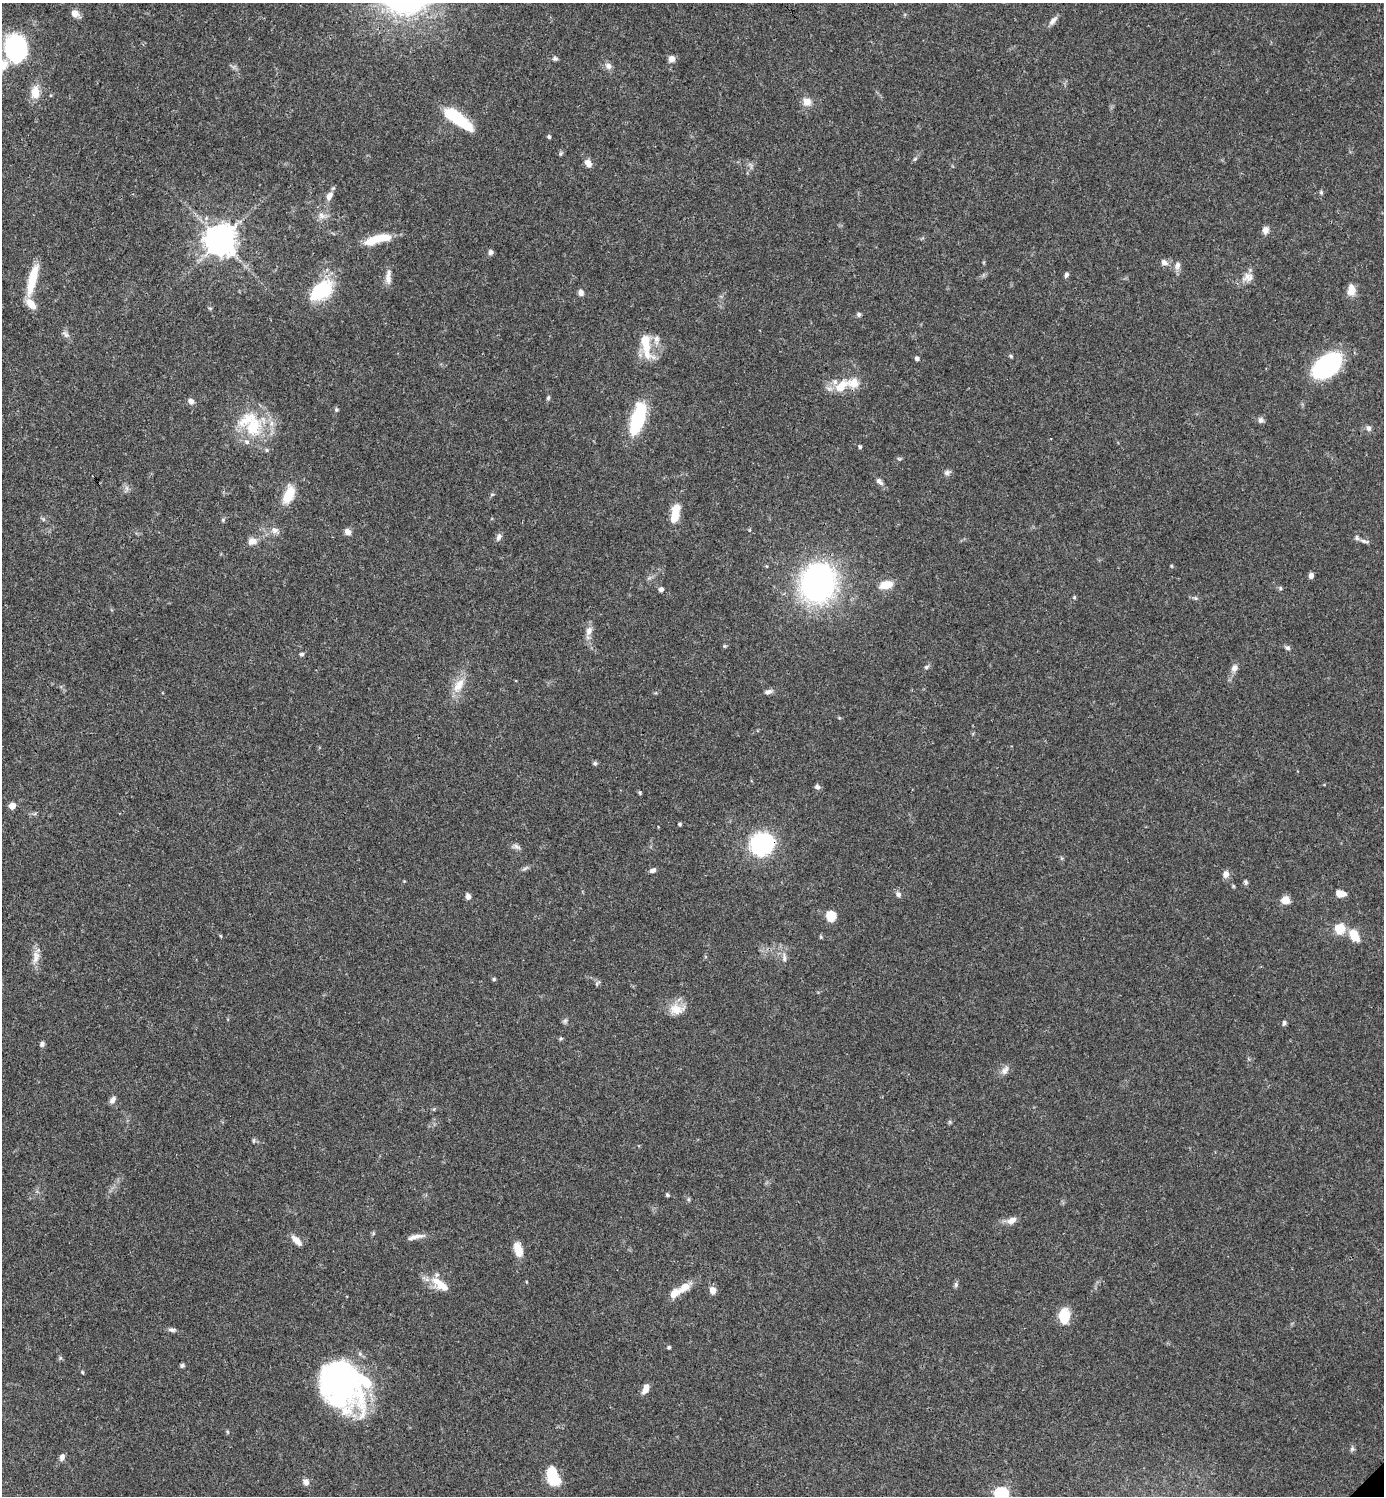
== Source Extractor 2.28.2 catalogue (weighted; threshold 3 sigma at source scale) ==
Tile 11 of 4 x 4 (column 3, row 3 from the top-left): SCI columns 3061-4442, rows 1495-2988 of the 5981 x 5982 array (HDU 1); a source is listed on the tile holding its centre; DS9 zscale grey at full resolution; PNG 1386 x 1498 px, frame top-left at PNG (2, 3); no overlay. Shown black and unused: <1% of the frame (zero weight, under 3 of 4 exposures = <1% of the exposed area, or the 3 px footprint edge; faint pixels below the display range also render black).
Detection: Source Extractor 2.28.2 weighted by HDU 2 'WHT'; one run over the whole footprint, this tile lists its part. Background 0.0392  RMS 0.0027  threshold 0.012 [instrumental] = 3 sigma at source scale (4.5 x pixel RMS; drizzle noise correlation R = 1.50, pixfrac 1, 0.05/0.05 arcsec/px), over >= 5 px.
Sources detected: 140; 4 inside a brighter object's white glare — not listed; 10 inside a brighter listed object's ellipse — not listed separately; the other 126 listed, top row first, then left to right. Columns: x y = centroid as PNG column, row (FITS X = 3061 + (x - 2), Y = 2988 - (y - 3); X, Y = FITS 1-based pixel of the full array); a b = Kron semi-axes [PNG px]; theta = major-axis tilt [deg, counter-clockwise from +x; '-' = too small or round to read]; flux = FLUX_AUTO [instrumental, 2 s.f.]
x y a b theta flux
75 13 9 8 - 1.9
1053 21 13 6 49 1.3
16 48 16 13 -75 60
555 59 7 6 - 0.59
672 59 7 6 - 1.7
3 64 17 15 46 4.2
608 66 9 8 - 1.2
35 92 15 10 88 3.8
807 102 10 9 - 2.3
459 119 34 10 -37 14
549 137 5 4 - 0.42
561 153 6 4 45 0.41
915 159 7 4 45 0.43
588 163 9 6 -58 1.9
1321 192 5 5 - 0.4
329 196 13 7 61 1.8
322 216 10 8 -28 1.6
1266 230 9 7 77 1.4
382 238 24 10 7 5.5
221 240 10 10 - 370
490 252 7 6 - 0.72
1164 263 8 7 - 1.3
1177 265 10 7 75 1.3
1066 275 6 5 - 0.75
1247 276 19 8 49 2.2
388 277 18 7 87 1.9
32 280 37 9 76 7.6
321 290 29 17 39 15
1351 290 13 8 86 3
581 293 7 6 - 1.2
210 308 6 3 -19 0.31
859 314 5 5 - 0.61
66 334 12 6 -42 1
645 342 34 13 -72 6.4
1011 356 6 4 -45 0.33
917 358 5 4 - 0.88
1327 365 30 18 41 30
841 386 22 12 45 5.3
548 398 6 5 - 0.39
191 401 7 6 - 1.2
336 409 5 5 - 0.43
638 418 35 12 73 17
1261 420 8 7 - 0.84
251 424 41 28 -51 16
1369 428 7 6 - 0.8
860 447 4 4 - 0.46
899 459 5 4 - 0.35
947 473 8 7 - 0.83
879 482 12 6 -42 1
127 488 7 5 -89 0.73
288 494 22 11 67 6
676 511 17 9 85 4.9
223 520 6 3 -73 0.34
275 530 10 8 -36 1.3
347 532 8 7 - 1.3
499 537 10 6 65 0.92
252 541 12 8 11 1.9
1364 541 13 4 -15 0.84
1171 566 5 3 - 0.26
1311 575 6 5 - 0.91
818 583 31 26 71 79
886 585 15 8 13 4.1
1280 588 5 5 - 0.4
661 589 6 5 - 0.8
1074 597 5 4 - 0.34
589 631 13 9 67 1.8
724 646 5 4 - 0.32
1287 648 7 5 -32 0.64
301 654 5 5 - 0.53
926 667 6 5 - 0.52
1234 668 10 8 58 1.4
459 685 23 11 57 4.2
768 692 10 6 15 1
595 763 6 5 - 0.48
817 787 7 6 - 0.75
640 793 6 3 -72 0.35
12 806 5 5 - 3.3
680 824 5 4 - 0.32
762 844 17 15 30 38
517 847 13 5 -30 0.88
525 868 8 4 37 0.56
653 870 8 6 14 0.82
1226 874 9 7 75 1.5
1246 882 7 5 -88 0.53
1233 886 6 4 -72 0.31
1340 893 10 6 -11 2.7
898 894 8 6 -47 0.89
468 896 8 6 -77 1
1285 900 8 7 - 3
831 916 10 10 - 4.3
1340 928 11 11 - 4.7
1354 936 16 10 -56 4.2
821 937 6 3 -72 0.3
36 957 18 9 80 2.4
784 958 12 5 -85 1
494 979 4 4 - 0.37
597 984 9 4 49 0.46
676 1009 20 13 -1 4.1
565 1021 7 5 45 0.56
1284 1023 7 5 74 0.6
561 1039 6 4 29 0.37
42 1044 6 5 - 0.81
1005 1070 15 8 58 1.5
112 1100 9 6 59 1.1
254 1140 6 4 72 0.35
667 1195 5 4 - 0.41
1011 1220 12 8 28 1.9
418 1236 20 6 6 1.6
297 1241 14 6 -46 2.3
518 1250 13 7 -75 5
440 1284 27 11 -38 5
956 1284 8 5 90 0.57
685 1287 17 9 32 3.1
713 1290 8 7 - 1.9
1064 1316 16 11 -90 6
172 1330 12 5 -3 0.79
669 1347 4 4 - 0.44
182 1365 5 4 - 0.55
82 1372 4 4 - 0.3
338 1382 52 37 -52 67
645 1389 11 6 69 2.1
1352 1449 7 5 45 0.57
62 1457 8 6 76 1.1
552 1474 19 11 88 7.2
306 1482 10 8 -53 1.2
1001 1494 7 7 - 31
Overlapping masked pixels (flux is a lower limit): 1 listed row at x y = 762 844
Isophote crosses this tile's border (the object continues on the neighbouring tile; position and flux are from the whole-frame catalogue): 2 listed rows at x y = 3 64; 1001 1494